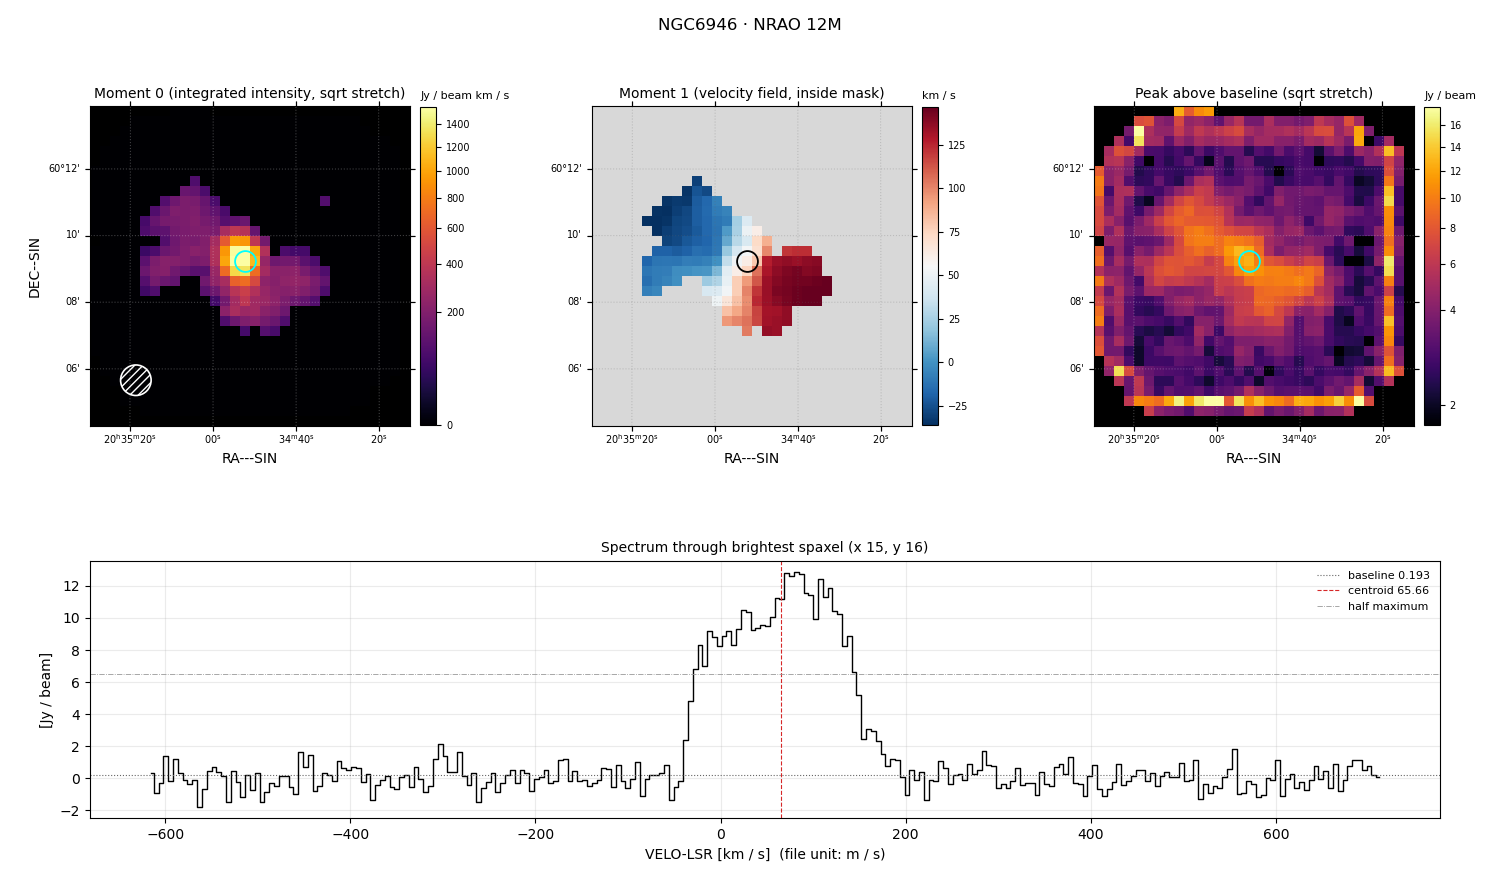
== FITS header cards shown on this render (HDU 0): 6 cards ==
OBJECT  = 'NGC6946 '  /
TELESCOP= 'NRAO 12M'  /
BUNIT   = 'JY/BEAM '  /
CTYPE1  = 'RA---SIN'  /
CTYPE2  = 'DEC--SIN'  /
CTYPE3  = 'VELO-LSR'  /

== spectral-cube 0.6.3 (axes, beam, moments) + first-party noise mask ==
SpectralCube HDU 0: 256 channels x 32 x 32 spaxels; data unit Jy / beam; figure title: NGC6946 · NRAO 12M
Units: BUNIT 'JY/BEAM' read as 'Jy/beam' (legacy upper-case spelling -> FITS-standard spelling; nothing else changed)
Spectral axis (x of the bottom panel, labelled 'VELO-LSR [km / s]  (file unit: m / s)'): -615 .. 711 km / s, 256 channels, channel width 5.2 km / s
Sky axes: RA---SIN/DEC--SIN; field 9.6' x 9.6' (18 arcsec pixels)
Beam (drawn as the hatched ellipse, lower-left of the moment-0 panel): BMAJ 55 arcsec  BMIN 55 arcsec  BPA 0 deg
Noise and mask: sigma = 0.89 Jy / beam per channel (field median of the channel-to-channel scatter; agrees with the line-free scatter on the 690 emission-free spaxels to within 15%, no correlation factor applied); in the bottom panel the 220 channels outside the line scatter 0.75 Jy / beam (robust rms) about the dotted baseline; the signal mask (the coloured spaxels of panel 2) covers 16% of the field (3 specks smaller than half a beam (5.3 px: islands under 6 px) dropped from it)
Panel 1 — Moment 0 (line voxels x channel width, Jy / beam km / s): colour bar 0 .. 1570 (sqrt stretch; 0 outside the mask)
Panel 2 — Moment 1 (intensity-weighted velocity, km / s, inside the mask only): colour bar -36 .. 147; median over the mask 42
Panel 3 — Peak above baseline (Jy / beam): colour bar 1.93 .. 17.7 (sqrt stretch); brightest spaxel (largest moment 0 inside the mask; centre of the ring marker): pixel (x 15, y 16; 0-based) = FK5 20h34m50s +60d09m20s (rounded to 5 s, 20 arcsec steps: no finer than the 18 arcsec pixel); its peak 12.7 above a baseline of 0.193
Panel 4 — spectrum at that spaxel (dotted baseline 0.193 Jy / beam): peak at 82 km / s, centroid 65.66 km / s (red dashed line; intensity-weighted over the run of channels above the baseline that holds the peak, -40 .. 194 km / s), W50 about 177 km / s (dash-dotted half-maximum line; edge to edge of the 34 channels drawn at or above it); detected line -35 .. 152 km / s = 36 of 256 channels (14%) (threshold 4 sigma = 3.6 Jy / beam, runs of >= 3 channels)